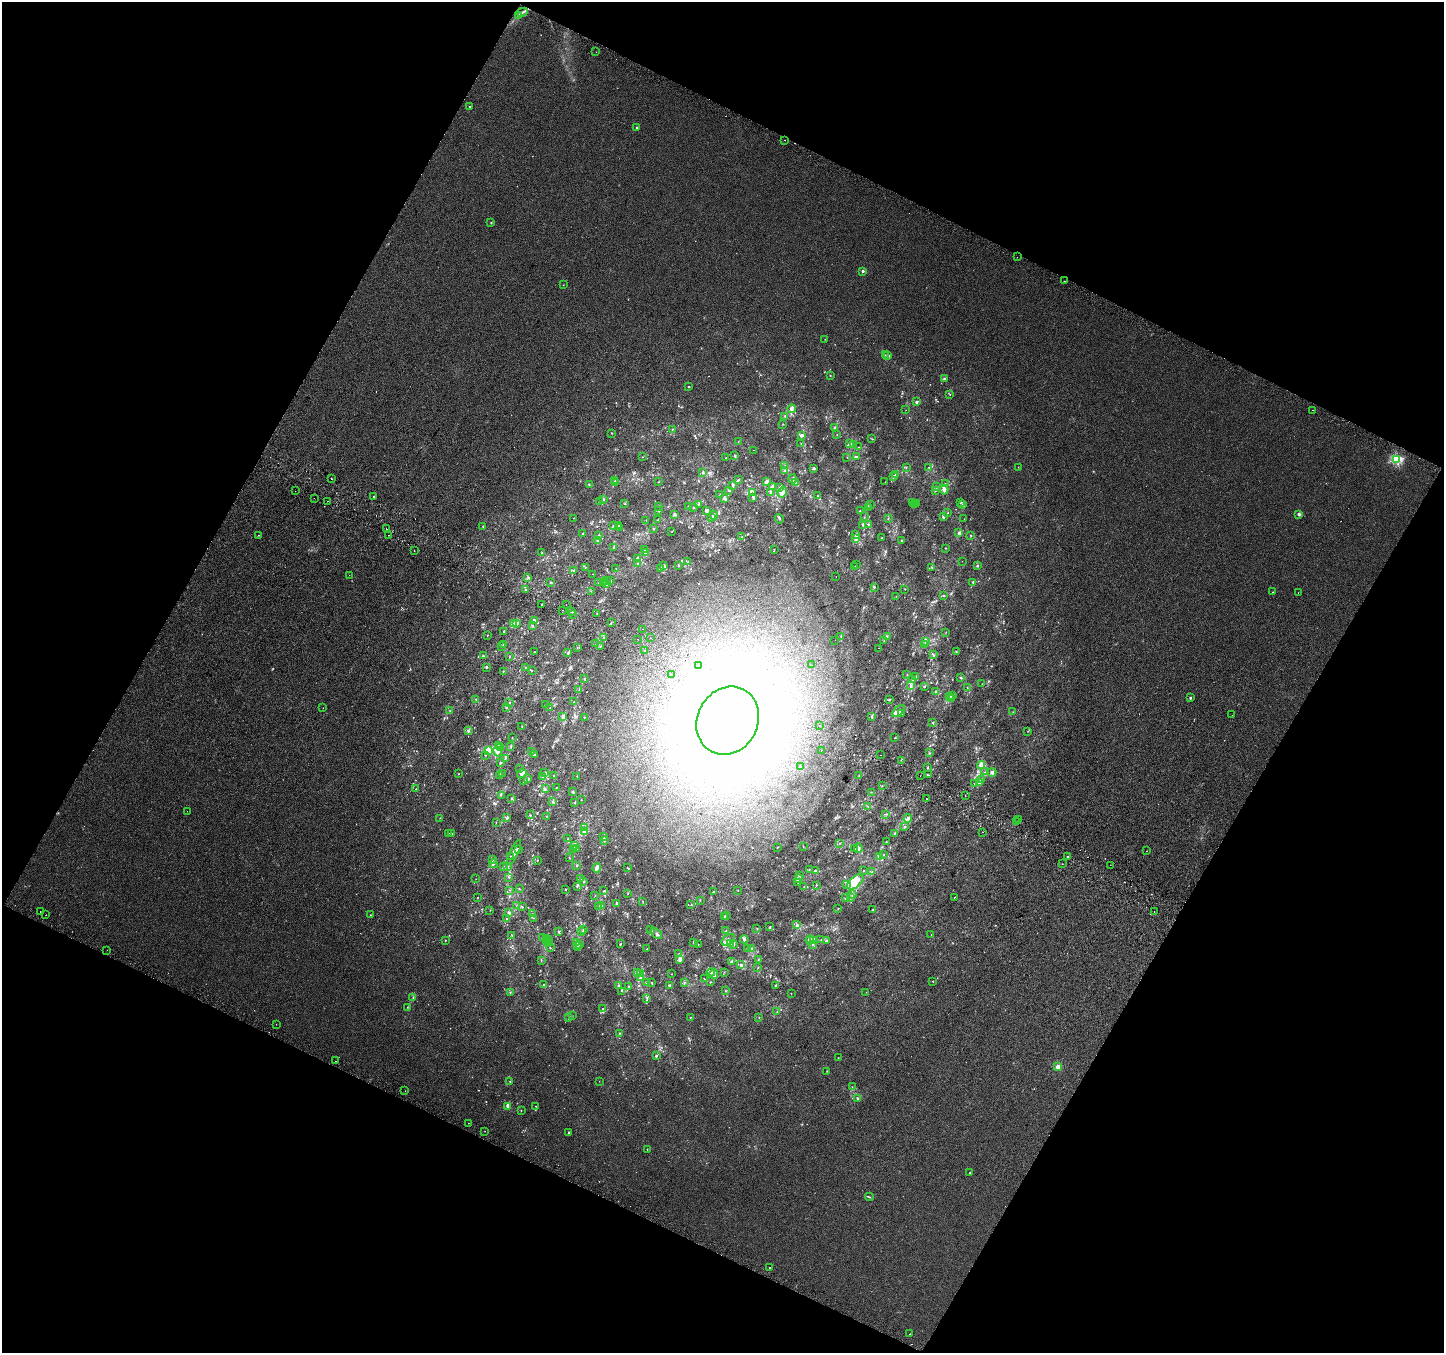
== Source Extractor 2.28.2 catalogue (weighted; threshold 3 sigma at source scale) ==
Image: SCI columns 29-5794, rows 304-5705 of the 5815 x 5942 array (HDU 1 of 3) = the unmasked area's bounding box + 8 px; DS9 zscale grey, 4 x 4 block average (1 PNG px = mean of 4 x 4 image px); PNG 1446 x 1355 px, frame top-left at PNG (2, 2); each listed source drawn as its Kron ellipse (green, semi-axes under 4 px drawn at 4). Shown black and unused: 46% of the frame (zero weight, under 2 of 3 exposures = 2% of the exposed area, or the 3 px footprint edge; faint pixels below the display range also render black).
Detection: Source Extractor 2.28.2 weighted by HDU 2 'WHT'. Background 0.00453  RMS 0.0055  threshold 0.0247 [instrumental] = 3 sigma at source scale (4.5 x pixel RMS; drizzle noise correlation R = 1.50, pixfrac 1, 0.0396/0.0396 arcsec/px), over >= 5 px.
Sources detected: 850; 9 too faint to see at this stretch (4 x 4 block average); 11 inside a brighter object's white glare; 21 cosmic-ray / hot-pixel residue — neither listed nor drawn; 54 coinciding with a brighter row at this scale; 27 inside a brighter listed object's ellipse — not listed separately; of the other 728, all 500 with FLUX_AUTO >= 0.921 (the completeness limit of this list) listed and drawn (228 fainter detections not listed), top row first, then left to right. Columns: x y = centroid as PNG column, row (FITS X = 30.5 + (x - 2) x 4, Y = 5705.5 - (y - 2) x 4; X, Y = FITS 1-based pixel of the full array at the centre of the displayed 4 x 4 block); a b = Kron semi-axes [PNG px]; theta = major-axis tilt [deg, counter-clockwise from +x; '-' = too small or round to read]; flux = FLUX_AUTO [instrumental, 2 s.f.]
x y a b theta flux
522 12 5 2 - 7.2
518 15 2 2 - 1.9
596 52 2 2 - 1
470 106 2 2 - 1.5
637 128 2 2 - 3.8
785 140 2 2 - 46
491 223 2 2 - 2.3
1017 257 2 2 - 5.1
863 271 2 2 - 19
1065 281 2 2 - 2.5
563 285 2 2 - 0.93
825 339 2 2 - 1
885 355 2 2 - 1.1
888 356 2 2 - 1.7
830 376 2 2 - 1.1
944 379 3 2 - 5.7
688 387 2 2 - 4.4
950 395 2 2 - 0.97
916 402 3 2 - 5.9
792 409 4 3 - 9.8
906 410 2 2 - 1.4
1313 410 2 2 - 2.4
785 416 2 2 - 2.3
783 424 2 2 - 1.1
835 427 2 2 - 2.3
672 429 3 2 - 1.4
611 433 2 2 - 0.98
837 434 2 2 - 1.4
801 435 3 2 - 6.4
872 439 2 2 - 1.1
738 442 2 2 - 1.3
801 443 2 2 - 1.2
849 444 3 2 - 4.3
854 445 3 2 - 3
859 447 2 2 - 1
754 450 2 2 - 1.7
734 455 3 2 - 2.4
857 456 2 2 - 2
642 457 2 2 - 0.95
847 457 2 2 - 1
726 458 2 2 - 1
1397 459 2 2 - 330
785 465 2 2 - 1.5
929 467 2 2 - 1.4
1018 467 2 2 - 0.94
906 468 3 2 - 1.8
814 469 3 2 - 3.1
784 470 2 2 - 2.9
703 473 2 2 - 3.7
896 474 4 2 - 4.3
893 477 4 3 - 4.6
331 479 2 2 - 2.4
793 479 4 2 - 10
738 480 4 2 - 3
615 481 2 2 - 1.7
767 481 3 2 - 10
658 482 2 2 - 1.7
885 482 2 2 - 1.9
616 483 2 2 - 1.6
795 483 2 2 - 2.8
945 484 2 2 - 1.4
589 485 2 2 - 1.9
733 485 2 2 - 2.7
773 486 2 2 - 2.5
779 487 2 2 - 1.2
937 487 2 2 - 0.92
729 490 3 2 - 4.9
936 490 2 2 - 1.6
944 490 5 2 - 8.5
295 491 2 2 - 2.4
782 492 5 3 - 18
752 493 3 2 - 2.7
771 493 2 2 - 3.6
720 495 2 2 - 1.5
818 495 3 2 - 2
373 497 2 2 - 2
753 497 4 2 - 3.2
314 498 2 2 - 1.6
724 498 3 2 - 3.8
603 499 4 2 - 4.6
327 501 2 2 - 2.4
599 502 3 2 - 2.6
625 503 2 2 - 1
913 503 2 2 - 2.2
960 503 2 2 - 0.99
698 504 3 2 - 4.7
914 504 3 2 - 1.8
916 504 2 2 - 2.3
870 505 2 2 - 0.98
962 505 3 3 - 3.7
659 506 2 2 - 0.95
689 506 3 2 - 3.4
693 507 2 2 - 3.7
869 507 3 2 - 2.6
659 510 2 2 - 2
860 510 2 2 - 1.3
707 511 2 2 - 9.6
948 513 2 2 - 1.1
674 514 3 2 - 7.1
1299 514 2 2 - 22
713 515 4 2 - 12
712 517 2 2 - 1.3
864 517 2 2 - 1.1
943 517 4 2 - 4.6
574 518 2 2 - 0.94
888 518 2 2 - 1.3
779 519 5 2 - 3.9
964 519 2 2 - 2
646 520 2 2 - 1.1
658 520 2 2 - 1.3
869 524 3 2 - 3.2
613 525 3 2 - 2.6
619 525 2 2 - 2.2
863 525 3 2 - 1.8
483 526 2 2 - 2.2
620 527 3 2 - 2.7
386 529 2 2 - 3.1
653 529 2 2 - 2.4
672 531 2 2 - 1.2
959 533 3 2 - 6.8
583 534 2 2 - 1.6
259 535 2 2 - 1.3
389 535 2 2 - 3
856 535 4 2 - 3.8
971 535 2 2 - 1.5
598 536 2 2 - 2.4
742 536 3 2 - 1.8
881 538 2 2 - 1.7
856 539 4 2 - 6.1
598 540 2 2 - 1.8
902 540 2 2 - 2.5
614 547 2 2 - 2.6
945 548 2 2 - 1.5
645 549 2 2 - 1.3
774 549 2 2 - 1
414 551 2 2 - 6.5
542 553 2 2 - 1.6
645 553 4 2 - 4.6
638 558 3 2 - 3.7
962 561 2 2 - 1.2
688 562 2 2 - 1.2
638 564 2 2 - 1.5
856 565 2 2 - 1
664 566 3 2 - 4.5
678 566 2 2 - 2.1
855 566 2 2 - 1.1
978 566 2 2 - 2.1
932 567 2 2 - 2.2
585 568 2 2 - 1.3
616 568 2 2 - 1.1
660 568 2 2 - 4.6
574 570 2 2 - 4.1
592 574 2 2 - 0.98
349 575 2 2 - 2.6
528 577 3 2 - 2.5
836 577 2 2 - 1.3
606 580 2 2 - 1.3
611 581 2 2 - 1.3
551 582 2 2 - 2.5
973 582 3 2 - 2.5
598 583 2 2 - 1
604 583 2 2 - 1.1
607 584 2 2 - 5.4
874 587 2 2 - 1.4
905 589 2 2 - 0.98
525 590 4 2 - 3.5
591 591 2 2 - 0.98
1273 592 2 2 - 1.5
1298 593 2 2 - 0.94
896 596 2 2 - 0.93
944 596 3 2 - 2.9
542 604 2 2 - 2.3
566 604 2 2 - 2.8
563 610 2 2 - 3.4
571 612 2 2 - 1.7
573 614 2 2 - 1.4
597 614 2 2 - 1.8
535 620 3 2 - 3.7
517 623 2 2 - 4.5
611 623 2 2 - 1.7
513 624 3 2 - 27
532 625 3 2 - 1.6
643 629 2 2 - 4.5
504 631 3 2 - 3.4
946 632 2 2 - 0.94
487 635 2 2 - 1.2
841 636 2 2 - 1.6
604 637 2 2 - 1.3
887 637 3 2 - 3.8
650 638 2 2 - 4
638 639 2 2 - 8.5
835 640 2 2 - 2.3
884 641 2 2 - 1
925 641 3 2 - 3.6
503 644 2 2 - 1
596 644 2 2 - 1.3
925 644 3 2 - 3.1
501 646 3 2 - 2.4
600 646 3 2 - 2
577 647 2 2 - 1.4
879 648 2 2 - 1.1
644 651 2 2 - 4
535 652 2 2 - 1.1
956 652 2 2 - 1.6
568 653 2 2 - 2.4
933 655 3 2 - 3
483 656 3 2 - 3.7
509 657 3 2 - 1.2
698 665 2 2 - 4.2
811 665 2 2 - 1.7
486 667 3 2 - 4.5
525 668 2 2 - 1.4
503 671 2 2 - 1.9
532 671 2 2 - 1.1
671 674 2 2 - 1.9
907 675 2 2 - 0.97
916 676 2 2 - 2.3
961 678 2 2 - 3.4
585 679 3 2 - 1.6
913 679 4 2 - 3.9
982 684 2 2 - 1.2
911 686 2 2 - 4.6
925 686 2 2 - 1.7
967 687 2 2 - 1.4
579 689 2 2 - 1
936 692 2 2 - 4.6
953 696 3 2 - 2.7
950 697 4 2 - 8.4
1190 698 2 2 - 9.2
476 699 2 2 - 1.5
951 699 2 2 - 2.5
890 700 2 2 - 2.2
574 702 2 2 - 2.1
509 703 2 2 - 2.1
545 704 2 2 - 1.2
506 707 2 2 - 2.8
323 708 2 2 - 1.2
550 708 2 2 - 1.3
450 711 2 2 - 1.5
899 711 7 4 41 12
1013 712 2 2 - 1.3
901 714 2 2 - 1.4
1232 715 2 2 - 6.4
563 716 4 3 - 6.5
872 716 2 2 - 2.9
584 717 2 2 - 1.6
728 721 35 30 62 1400
933 722 2 2 - 3.2
819 725 2 2 - 3.7
522 726 2 2 - 1.7
468 731 3 2 - 4.9
1028 731 2 2 - 1
895 737 2 2 - 2.1
512 738 2 2 - 1.3
499 746 2 2 - 1.9
511 746 2 2 - 1.7
501 748 3 2 - 3.6
489 750 3 2 - 41
821 750 2 2 - 1.5
498 751 5 4 - 13
532 751 2 2 - 2.2
930 753 3 2 - 1.2
486 755 2 2 - 1.2
535 755 3 2 - 3
881 755 2 2 - 4.3
505 758 2 2 - 2.2
901 760 2 2 - 1.4
500 763 2 2 - 4.4
981 765 4 3 - 14
800 767 2 2 - 4.1
927 767 2 2 - 2.7
520 769 2 2 - 1.3
985 772 2 2 - 0.94
992 772 4 3 - 6.4
545 773 4 3 - 4.5
458 774 2 2 - 1.5
502 774 2 2 - 3
522 774 5 3 - 11
500 775 3 2 - 3.4
859 775 2 2 - 1.3
928 775 2 2 - 1.3
554 776 2 2 - 0.96
920 776 2 2 - 1.8
543 777 3 2 - 7
577 777 2 2 - 1.1
528 779 4 2 - 5.9
981 779 2 2 - 1.8
524 781 2 2 - 2.1
980 783 3 2 - 2.8
975 784 2 2 - 2
882 786 2 2 - 1.4
556 788 3 2 - 1.4
416 789 2 2 - 1.1
545 789 2 2 - 3.1
572 792 3 2 - 2.9
871 792 2 2 - 0.93
501 795 2 2 - 1
965 795 2 2 - 2.4
511 799 2 2 - 1.2
926 799 2 2 - 2
581 800 2 2 - 1
553 802 2 2 - 1.4
575 802 2 2 - 1.6
868 807 2 2 - 1
187 811 2 2 - 3.7
886 814 2 2 - 1.1
530 815 2 2 - 1.8
547 816 2 2 - 1.9
440 818 2 2 - 0.95
507 818 2 2 - 3
908 818 4 2 - 8.9
1018 820 2 2 - 5.3
1016 822 2 2 - 11
496 823 2 2 - 1.1
585 827 2 2 - 2
905 827 2 2 - 2.7
585 831 4 3 - 14
982 832 2 2 - 6.3
449 833 2 2 - 1.3
895 833 3 2 - 2.7
452 834 3 2 - 1.7
604 837 3 2 - 2.5
568 839 3 2 - 2.8
604 841 3 2 - 2.6
886 842 2 2 - 1.9
840 843 2 2 - 1.1
574 846 3 2 - 4.5
777 847 2 2 - 1.4
803 847 2 2 - 1.1
858 848 5 3 - 12
518 849 3 2 - 5.2
576 849 2 2 - 1.3
855 849 2 2 - 1.1
573 850 2 2 - 1
1146 851 2 2 - 3.3
514 852 14 2 65 8.4
883 855 2 2 - 0.99
510 856 2 2 - 1
1067 856 2 2 - 5.9
880 857 4 3 - 6.5
569 858 2 2 - 1.1
492 860 2 2 - 3.5
537 860 2 2 - 1.5
493 864 4 2 - 3.4
1062 864 2 2 - 9.3
577 865 2 2 - 2.2
1110 865 2 2 - 13
504 866 2 2 - 1.3
508 866 2 2 - 1.3
597 868 4 2 - 11
627 868 2 2 - 1.8
809 869 2 2 - 0.94
815 870 3 2 - 2.8
863 871 2 2 - 1.6
872 872 2 2 - 1.1
799 875 3 2 - 2.5
509 877 2 2 - 1.9
798 878 2 2 - 2.1
476 879 2 2 - 0.95
580 879 2 2 - 1.5
584 881 2 2 - 1.9
855 882 9 5 42 29
798 883 3 2 - 3.8
816 885 2 2 - 1.8
847 885 2 2 - 1.6
577 886 2 2 - 2.1
804 886 2 2 - 1.2
519 889 2 2 - 2
566 889 2 2 - 2.2
510 890 2 2 - 0.99
738 890 2 2 - 0.99
603 891 2 2 - 1.5
713 892 2 2 - 1.7
628 893 2 2 - 1.4
595 895 2 2 - 1.3
853 895 2 2 - 3.2
954 897 2 2 - 2.8
477 898 2 2 - 1
845 898 3 2 - 2.2
851 898 2 2 - 1.1
700 900 2 2 - 1.2
643 901 2 2 - 1.1
617 904 3 2 - 8.3
602 905 2 2 - 1.6
691 905 2 2 - 1.4
516 906 2 2 - 0.96
522 907 2 2 - 1.6
599 907 2 2 - 1.1
838 909 2 2 - 1.4
490 910 2 2 - 1.6
873 910 3 2 - 3.2
40 911 2 2 - 1.7
1154 911 2 2 - 1.5
508 913 4 2 - 5.1
532 914 2 2 - 1
46 915 2 2 - 2
370 915 2 2 - 1.5
726 916 2 2 - 7.1
724 917 3 2 - 1.9
506 918 3 2 - 1.9
533 918 2 2 - 1.1
797 925 3 2 - 3.5
770 927 3 2 - 3
757 928 2 2 - 1.4
583 930 2 2 - 2
651 930 2 2 - 2.7
559 931 3 2 - 2.4
726 931 3 2 - 3.5
582 932 2 2 - 3.4
656 933 7 3 -40 6.7
931 934 2 2 - 0.98
512 935 2 2 - 1.5
543 938 2 2 - 1
547 938 3 2 - 2.4
744 939 4 3 - 5.5
821 939 2 2 - 0.97
446 940 2 2 - 1.1
548 940 2 2 - 2.9
728 940 7 5 33 14
810 940 4 3 - 16
814 940 3 2 - 4.9
546 941 2 2 - 2.1
827 941 2 2 - 1.3
694 942 4 2 - 2.9
576 943 2 2 - 4
730 943 3 2 - 31
549 944 2 2 - 1.6
579 944 2 2 - 1.7
621 944 3 2 - 2.1
698 944 2 2 - 1.3
734 944 4 2 - 3
813 944 2 2 - 1.5
577 947 3 2 - 5.2
550 948 2 2 - 1.3
647 949 2 2 - 1.3
747 949 3 2 - 3.1
752 949 3 2 - 4
107 950 2 2 - 1.7
679 953 2 2 - 1.4
541 960 2 2 - 1.9
680 960 2 2 - 5.9
758 960 2 2 - 1.2
732 961 2 2 - 3.5
741 965 4 2 - 10
758 968 2 2 - 0.93
637 972 3 2 - 2.9
711 972 4 2 - 5.9
724 972 2 2 - 1.3
640 974 4 2 - 4.6
672 974 2 2 - 1.3
714 974 5 2 - 7.1
640 978 3 3 - 5.2
704 979 2 2 - 1.6
933 981 2 2 - 1.1
646 982 3 2 - 2.4
652 982 2 2 - 1.1
710 982 2 2 - 1.2
684 983 2 2 - 1.5
544 985 3 2 - 4.8
670 985 4 2 - 4.8
776 985 2 2 - 3.4
618 986 3 2 - 2.5
629 986 2 2 - 1.2
725 990 2 2 - 1.2
621 991 2 2 - 1.3
510 992 2 2 - 1.2
866 992 2 2 - 1.7
791 993 2 2 - 1.2
413 998 3 2 - 2.5
647 999 2 2 - 2.8
407 1007 2 2 - 1.3
603 1008 2 2 - 1.8
777 1012 2 2 - 0.92
572 1016 2 2 - 1.7
690 1017 2 2 - 1.4
759 1017 2 2 - 2.1
569 1018 2 2 - 1.6
276 1024 2 2 - 1.2
620 1033 2 2 - 2.7
656 1056 2 2 - 3.3
838 1058 2 2 - 1.3
336 1061 2 2 - 3
1058 1067 2 2 - 75
827 1071 2 2 - 1.5
510 1081 2 2 - 1.3
599 1081 2 2 - 1.8
852 1087 2 2 - 1.4
405 1091 2 2 - 1.7
857 1099 2 2 - 3
508 1106 2 2 - 7.9
536 1106 2 2 - 1.2
521 1110 2 2 - 0.97
468 1123 2 2 - 1.6
485 1131 2 2 - 1.8
569 1132 2 2 - 2.4
647 1149 2 2 - 1.3
970 1173 2 2 - 1.8
869 1197 4 2 - 2.3
769 1267 2 2 - 10
910 1334 2 2 - 6.5
Diffuse or blended objects may show on this block-average render without a row.